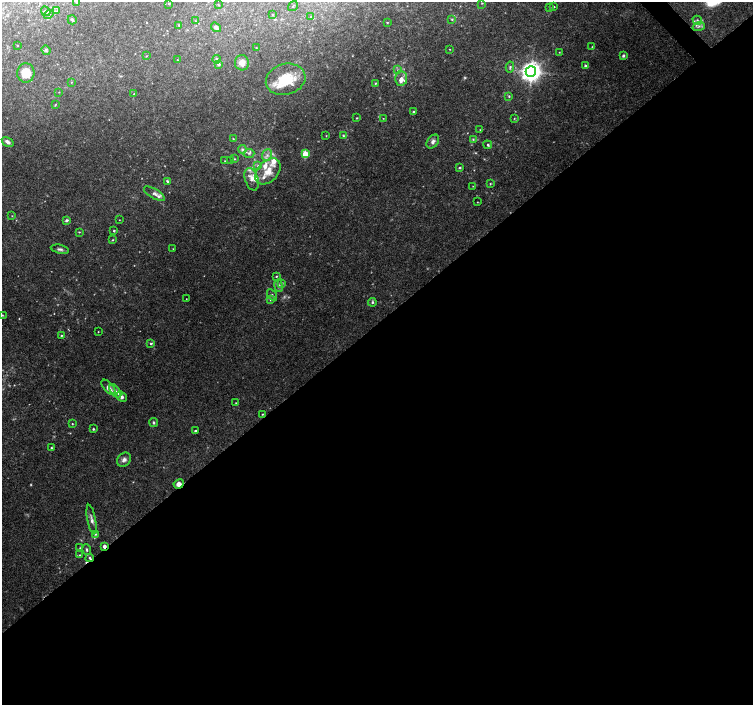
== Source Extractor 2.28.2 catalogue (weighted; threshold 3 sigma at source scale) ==
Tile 15 of 4 x 4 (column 3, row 4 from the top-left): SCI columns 3014-4515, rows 214-1619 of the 6018 x 5986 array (HDU 1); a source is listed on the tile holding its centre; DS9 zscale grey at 2 x 2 block average (1 PNG px = mean of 2 x 2 image px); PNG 755 x 707 px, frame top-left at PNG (2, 2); each listed source drawn as its Kron ellipse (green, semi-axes under 4 px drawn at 4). Shown black and unused: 54% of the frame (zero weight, under 3 of 4 exposures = <1% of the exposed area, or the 3 px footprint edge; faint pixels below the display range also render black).
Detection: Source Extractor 2.28.2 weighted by HDU 2 'WHT'; one run over the whole footprint, this tile lists its part. Background 0.0896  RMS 0.0054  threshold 0.0243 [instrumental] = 3 sigma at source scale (4.5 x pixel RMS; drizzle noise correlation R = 1.50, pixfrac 1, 0.0396/0.0396 arcsec/px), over >= 5 px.
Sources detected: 134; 7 too faint to see at this stretch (2 x 2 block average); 1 cosmic-ray / hot-pixel residue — neither listed nor drawn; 15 inside a brighter listed object's ellipse — not listed separately; the other 111 listed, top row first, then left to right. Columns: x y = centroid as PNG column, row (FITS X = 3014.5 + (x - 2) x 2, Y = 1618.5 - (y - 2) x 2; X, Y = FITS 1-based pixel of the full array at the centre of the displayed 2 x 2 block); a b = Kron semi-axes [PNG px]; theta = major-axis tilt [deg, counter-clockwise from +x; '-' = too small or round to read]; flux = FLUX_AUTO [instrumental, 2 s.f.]
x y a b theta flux
77 2 3 3 - 2
169 3 3 3 - 1.3
482 3 3 2 - 0.79
218 5 4 2 - 0.56
293 6 6 2 56 0.84
554 7 2 2 - 2
549 8 3 2 - 0.71
46 11 5 3 - 2.1
57 11 3 2 - 0.79
48 14 5 3 - 2.7
272 15 3 2 - 0.91
311 17 2 2 - 0.76
452 19 3 3 - 1.2
72 20 5 3 - 2.1
697 20 5 4 - 2.5
195 21 3 2 - 0.88
387 22 3 2 - 0.87
179 25 3 3 - 1.4
699 26 6 3 21 2.9
216 27 5 4 - 4
17 45 2 2 - 0.66
592 47 2 2 - 0.64
256 48 2 2 - 0.7
450 49 2 2 - 0.6
46 50 5 3 - 2.1
559 52 2 2 - 0.6
146 56 3 2 - 0.61
623 56 4 3 - 2.2
217 59 4 4 - 3.4
177 60 2 2 - 0.51
242 63 7 7 - 9.8
218 64 3 3 - 4.3
585 66 3 3 - 2.9
510 67 5 3 - 2.2
398 70 3 3 - 1.2
531 72 5 5 - 870
26 73 9 8 - 24
401 78 7 6 - 6.5
286 79 20 15 15 40
71 82 2 2 - 0.61
375 83 3 2 - 1.1
59 92 2 2 - 0.51
134 94 2 2 - 0.65
509 96 4 3 - 1.4
55 104 4 2 - 0.73
413 112 2 2 - 2.1
357 118 2 2 - 0.94
383 118 2 2 - 0.52
514 118 3 2 - 0.9
480 130 2 2 - 0.63
343 135 3 3 - 1.1
326 136 3 2 - 0.58
233 139 3 2 - 0.96
473 139 3 3 - 1.3
433 141 8 5 52 4.6
8 142 6 3 -33 5.3
488 145 4 3 - 2.3
242 149 4 4 - 2.7
249 153 5 3 - 2.7
305 154 3 3 - 52
267 155 6 5 - 4.9
235 159 3 3 - 1.3
231 160 3 3 - 1.5
225 161 3 2 - 0.76
258 166 4 3 - 1.5
460 167 3 3 - 1.4
268 171 15 10 47 19
252 179 12 6 -72 8.4
167 181 4 2 - 1.7
490 184 3 2 - 0.96
473 186 2 2 - 0.52
154 194 12 4 -30 5.1
477 202 2 2 - 0.63
12 216 2 2 - 0.63
66 220 4 3 - 2.7
119 220 2 2 - 0.47
114 231 2 2 - 1.4
79 232 3 2 - 0.94
113 240 3 2 - 0.95
60 249 9 4 -12 3.6
173 249 2 2 - 0.5
276 276 3 2 - 1.1
282 283 4 3 - 1.4
279 286 6 4 -81 3.6
272 295 6 3 -56 1.9
186 299 2 2 - 0.51
270 299 4 4 - 2.1
372 302 4 3 - 2.2
2 315 3 2 - 0.87
98 332 2 2 - 0.58
61 335 3 2 - 1.3
151 343 4 3 - 1.7
108 387 9 4 -49 9.3
115 391 8 4 -54 4.5
121 397 6 4 -41 4.9
236 403 2 2 - 0.75
262 414 2 2 - 0.84
154 423 4 3 - 1.7
72 424 2 2 - 0.88
93 429 3 3 - 1.5
195 431 3 2 - 1.4
51 448 3 2 - 1.2
124 460 8 6 48 5.2
179 484 5 4 - 7.8
92 520 15 4 -80 5.4
95 534 3 3 - 1.3
104 546 3 2 - 5.7
80 548 3 3 - 1.4
87 550 6 3 -77 2.3
80 555 3 3 - 1.2
90 558 4 3 - 1.9
Overlapping masked pixels (flux is a lower limit): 3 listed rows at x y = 179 484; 104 546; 90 558
Isophote crosses this tile's border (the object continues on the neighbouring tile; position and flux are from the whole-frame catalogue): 1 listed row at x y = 77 2
Diffuse or blended objects may show on this block-average render without a row.